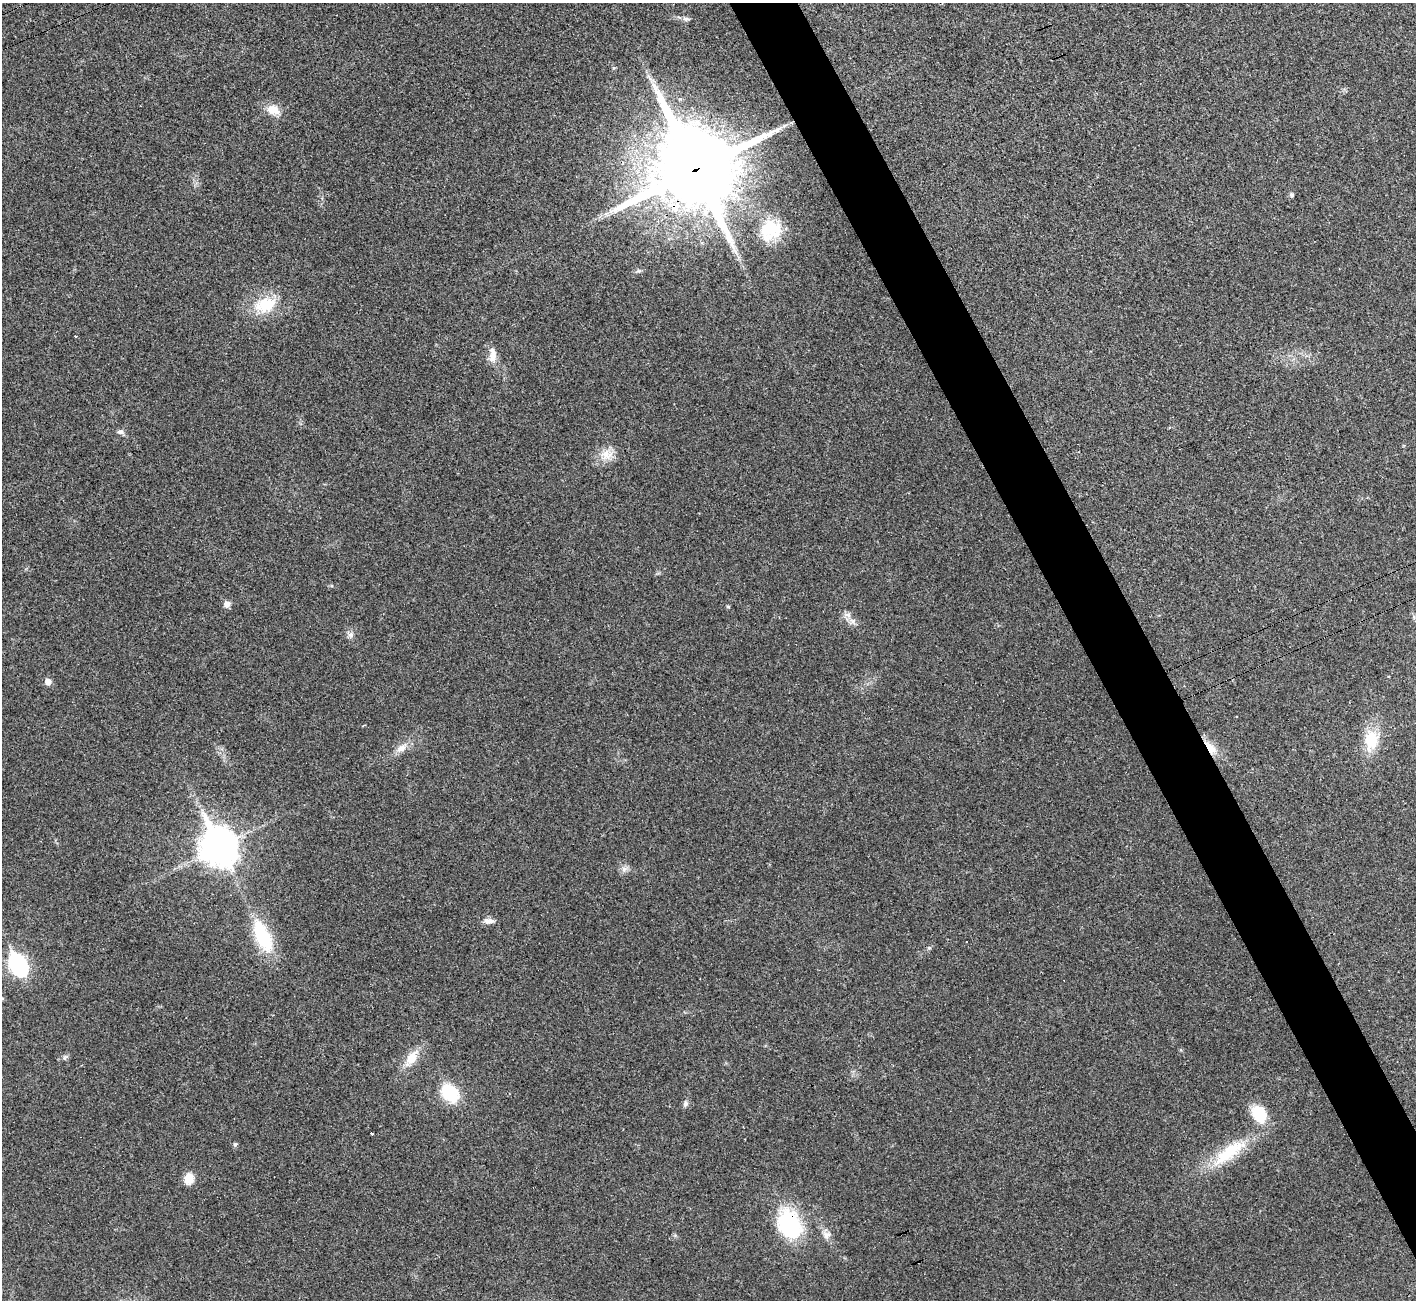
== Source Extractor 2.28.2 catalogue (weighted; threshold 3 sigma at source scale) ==
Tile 6 of 4 x 4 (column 2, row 2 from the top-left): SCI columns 1455-2868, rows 2792-4089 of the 5742 x 5715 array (HDU 1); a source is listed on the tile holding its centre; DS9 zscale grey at full resolution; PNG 1418 x 1302 px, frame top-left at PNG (2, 3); no overlay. Shown black and unused: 4% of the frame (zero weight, under 3 of 4 exposures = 2% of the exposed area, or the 3 px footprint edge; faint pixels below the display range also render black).
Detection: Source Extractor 2.28.2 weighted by HDU 2 'WHT'; one run over the whole footprint, this tile lists its part. Background 0.0213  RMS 0.0044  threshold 0.0197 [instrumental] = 3 sigma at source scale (4.5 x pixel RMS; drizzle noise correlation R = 1.50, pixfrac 1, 0.05/0.05 arcsec/px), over >= 5 px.
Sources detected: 43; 1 inside a brighter object's white glare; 2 cosmic-ray / hot-pixel residue — not listed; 2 inside a brighter listed object's ellipse — not listed separately; the other 38 listed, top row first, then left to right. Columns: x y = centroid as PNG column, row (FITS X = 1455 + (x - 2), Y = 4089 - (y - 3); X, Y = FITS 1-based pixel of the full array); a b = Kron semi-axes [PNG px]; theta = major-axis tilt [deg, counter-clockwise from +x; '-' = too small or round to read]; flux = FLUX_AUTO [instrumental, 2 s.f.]
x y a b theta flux
686 19 9 6 -9 1.3
649 77 14 3 -54 1.7
273 110 17 12 -20 6.1
784 125 9 3 21 1.1
695 169 28 26 -58 5300
1291 195 6 6 - 0.85
606 214 7 5 42 1.3
771 229 25 21 47 22
639 271 7 5 18 0.93
265 305 31 20 17 17
492 357 15 10 69 3.7
121 432 10 7 -13 1.5
606 455 19 15 3 6.5
227 604 8 8 - 2.3
728 607 6 4 -2 0.47
853 621 10 8 -38 2.2
351 635 8 8 - 1.8
48 682 6 6 - 3.5
1371 740 27 18 88 14
401 748 19 9 36 4.4
1211 748 23 9 -53 6.5
218 847 14 11 -64 920
624 869 9 7 89 1.8
489 921 14 7 -4 2.6
263 936 35 15 -65 28
929 948 6 5 - 0.7
16 962 8 7 - 87
65 1057 8 4 44 0.97
411 1058 28 12 55 7.6
450 1093 17 12 -45 25
685 1104 8 6 64 1.4
1259 1114 25 18 -59 12
371 1133 3 3 - 6.5
235 1144 6 5 - 0.73
1229 1152 55 17 36 23
189 1178 12 10 80 5.7
789 1224 35 25 -64 37
827 1235 12 9 9 2.7
Overlapping masked pixels (flux is a lower limit): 3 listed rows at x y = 695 169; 1211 748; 789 1224